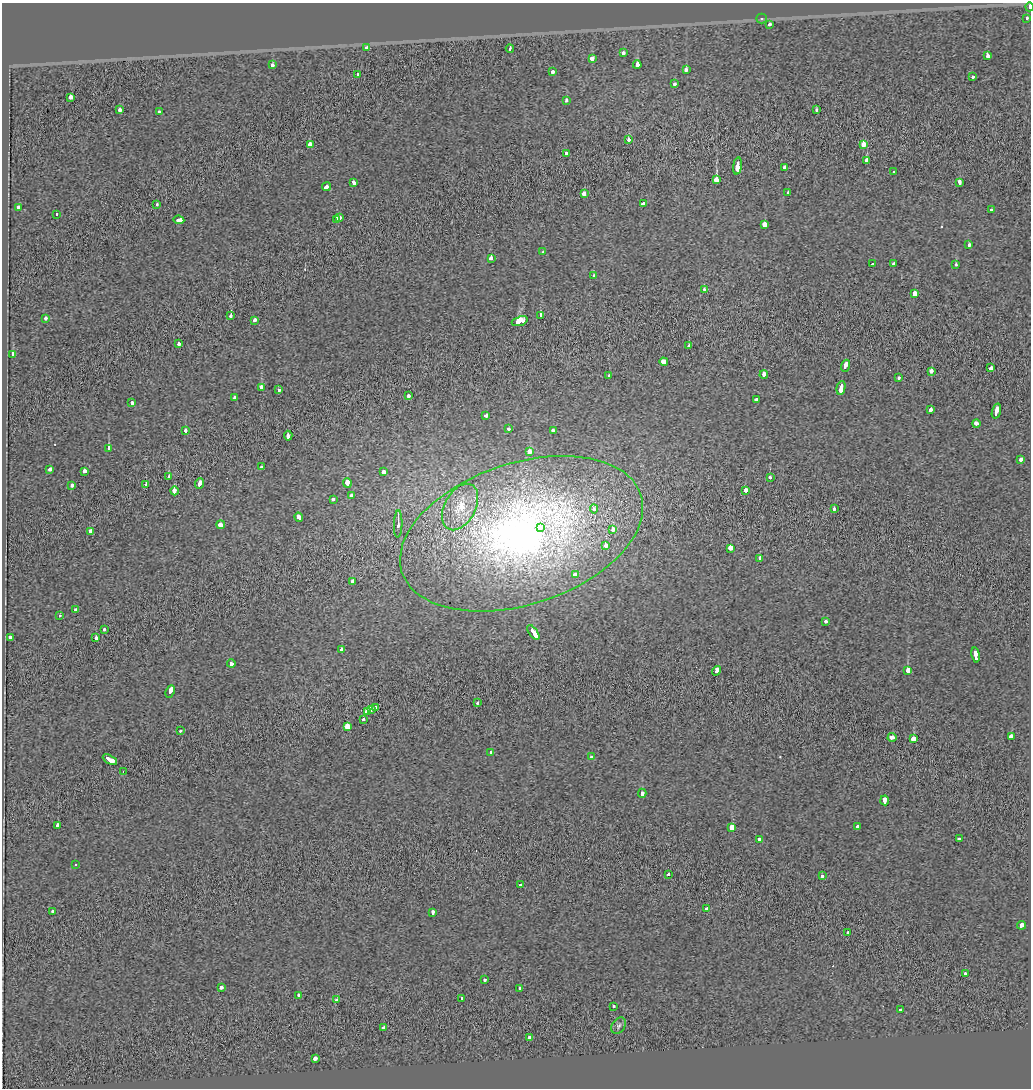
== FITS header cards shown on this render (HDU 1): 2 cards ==
NAXIS1  =                 1029
NAXIS2  =                 1086

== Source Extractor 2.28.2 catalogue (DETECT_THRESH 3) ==
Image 1029 x 1086 px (HDU 1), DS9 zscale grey, 1 PNG px = 1 image px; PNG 1033 x 1090 px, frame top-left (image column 1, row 1086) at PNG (2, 3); each listed source drawn as its Kron ellipse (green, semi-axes under 4 px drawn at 4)
Background -5.75e-04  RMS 0.1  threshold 0.313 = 3 sigma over >= 5 px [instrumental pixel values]
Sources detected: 171; all 171 listed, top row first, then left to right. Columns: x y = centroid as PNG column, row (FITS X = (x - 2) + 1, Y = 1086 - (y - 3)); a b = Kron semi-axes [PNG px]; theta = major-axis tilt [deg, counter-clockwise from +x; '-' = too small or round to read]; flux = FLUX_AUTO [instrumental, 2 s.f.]
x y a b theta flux
1029 7 4 2 - 49
1027 18 3 3 - 32
762 19 5 5 - 13
770 24 3 3 - 72
366 47 3 3 - 89
510 49 4 3 - 26
623 53 4 3 - 59
987 56 3 3 - 170
592 58 4 3 - 200
272 65 3 3 - 66
637 65 4 3 - 100
686 69 4 3 - 150
553 72 3 3 - 89
358 75 3 3 - 63
973 77 3 3 - 40
674 84 3 3 - 51
70 97 4 3 - 140
566 100 3 3 - 54
120 110 3 3 - 77
816 110 3 3 - 35
159 112 3 3 - 55
628 140 3 3 - 91
310 144 3 3 - 590
863 144 4 3 - 270
566 153 3 3 - 87
867 160 4 3 - 94
738 166 8 3 83 310
784 167 3 3 - 57
894 172 3 3 - 120
716 180 4 3 - 660
960 182 4 3 - 190
353 183 4 3 - 70
326 187 4 3 - 110
788 192 3 3 - 74
584 194 4 3 - 100
643 204 4 3 - 76
157 205 3 3 - 39
19 208 4 3 - 110
991 210 3 3 - 34
56 214 3 3 - 330
339 217 3 3 - 94
336 219 4 3 - 90
179 220 5 3 - 680
764 224 4 3 - 230
969 245 4 3 - 47
543 252 3 3 - 67
491 258 4 3 - 62
872 264 3 3 - 53
894 264 4 3 - 67
955 265 3 3 - 75
593 276 3 3 - 110
704 290 3 3 - 81
915 294 4 3 - 790
231 315 3 3 - 98
540 316 4 3 - 310
46 318 3 3 - 53
255 320 4 3 - 82
520 321 8 4 19 770
179 343 3 3 - 230
689 346 3 3 - 85
13 354 4 3 - 130
664 362 4 3 - 300
845 366 6 3 70 220
991 368 3 3 - 310
931 371 4 3 - 120
764 375 4 3 - 130
609 376 3 3 - 75
899 378 3 3 - 42
261 387 4 3 - 150
841 388 7 3 76 460
278 390 3 3 - 59
409 396 3 3 - 68
235 398 3 3 - 110
756 399 4 3 - 66
132 403 3 3 - 67
931 409 4 3 - 110
996 411 7 3 72 350
486 415 4 3 - 100
976 423 4 3 - 120
509 429 3 3 - 61
185 431 3 3 - 74
553 431 4 3 - 58
288 436 5 3 - 210
109 448 4 3 - 230
529 452 4 3 - 130
1021 459 3 3 - 70
261 467 3 3 - 77
50 470 3 3 - 83
84 471 4 3 - 150
384 472 3 3 - 110
169 477 3 3 - 110
770 477 3 3 - 60
200 483 5 3 - 170
347 483 5 3 - 180
146 484 3 3 - 49
72 485 4 3 - 80
746 490 3 3 - 130
174 491 4 3 - 240
351 496 4 3 - 94
333 499 4 3 - 57
460 507 25 15 62 190
594 509 4 3 - 45
834 509 4 3 - 45
299 517 5 3 - 140
398 524 13 3 88 41
221 525 4 3 - 160
541 527 4 3 - 71
613 530 4 3 - 86
91 531 3 3 - 180
521 534 126 70 18 5200
606 545 4 3 - 88
731 548 4 3 - 990
760 558 3 3 - 92
575 575 4 3 - 440
353 581 3 3 - 60
75 610 3 3 - 190
60 615 3 3 - 11
826 621 3 3 - 65
104 629 3 3 - 41
533 632 8 3 -53 460
10 637 3 3 - 89
96 638 3 3 - 170
341 650 3 3 - 110
976 655 7 3 -81 280
231 663 4 3 - 87
908 670 4 3 - 1200
717 671 5 3 - 150
170 691 6 3 64 520
477 703 3 3 - 28
375 708 4 3 - 140
371 709 4 3 - 290
367 711 4 4 - 92
364 719 3 3 - 59
347 726 3 3 - 2400
180 731 3 3 - 46
892 737 4 3 - 150
1011 737 4 3 - 220
914 739 4 3 - 1600
491 752 3 3 - 53
592 757 3 3 - 63
110 760 8 3 -30 410
123 771 3 2 - 5.7
642 793 4 3 - 490
885 800 5 3 - 360
58 825 3 3 - 190
732 827 4 3 - 480
858 827 3 3 - 240
759 839 3 3 - 93
959 839 4 3 - 60
75 864 3 3 - 100
668 874 3 3 - 53
822 876 3 3 - 71
520 885 3 3 - 57
707 908 3 3 - 49
52 911 3 3 - 71
433 912 3 3 - 78
1021 925 4 3 - 140
848 933 3 3 - 78
965 974 3 3 - 110
484 979 3 3 - 55
221 988 3 3 - 180
520 988 3 3 - 58
298 996 4 3 - 85
462 998 3 3 - 50
337 999 4 3 - 170
613 1006 3 3 - 31
900 1009 3 3 - 39
619 1026 9 6 56 18
383 1028 3 3 - 94
529 1037 3 3 - 130
315 1058 3 3 - 160
At the frame edge (FLAGS 8, measured only in part): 1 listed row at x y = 1029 7